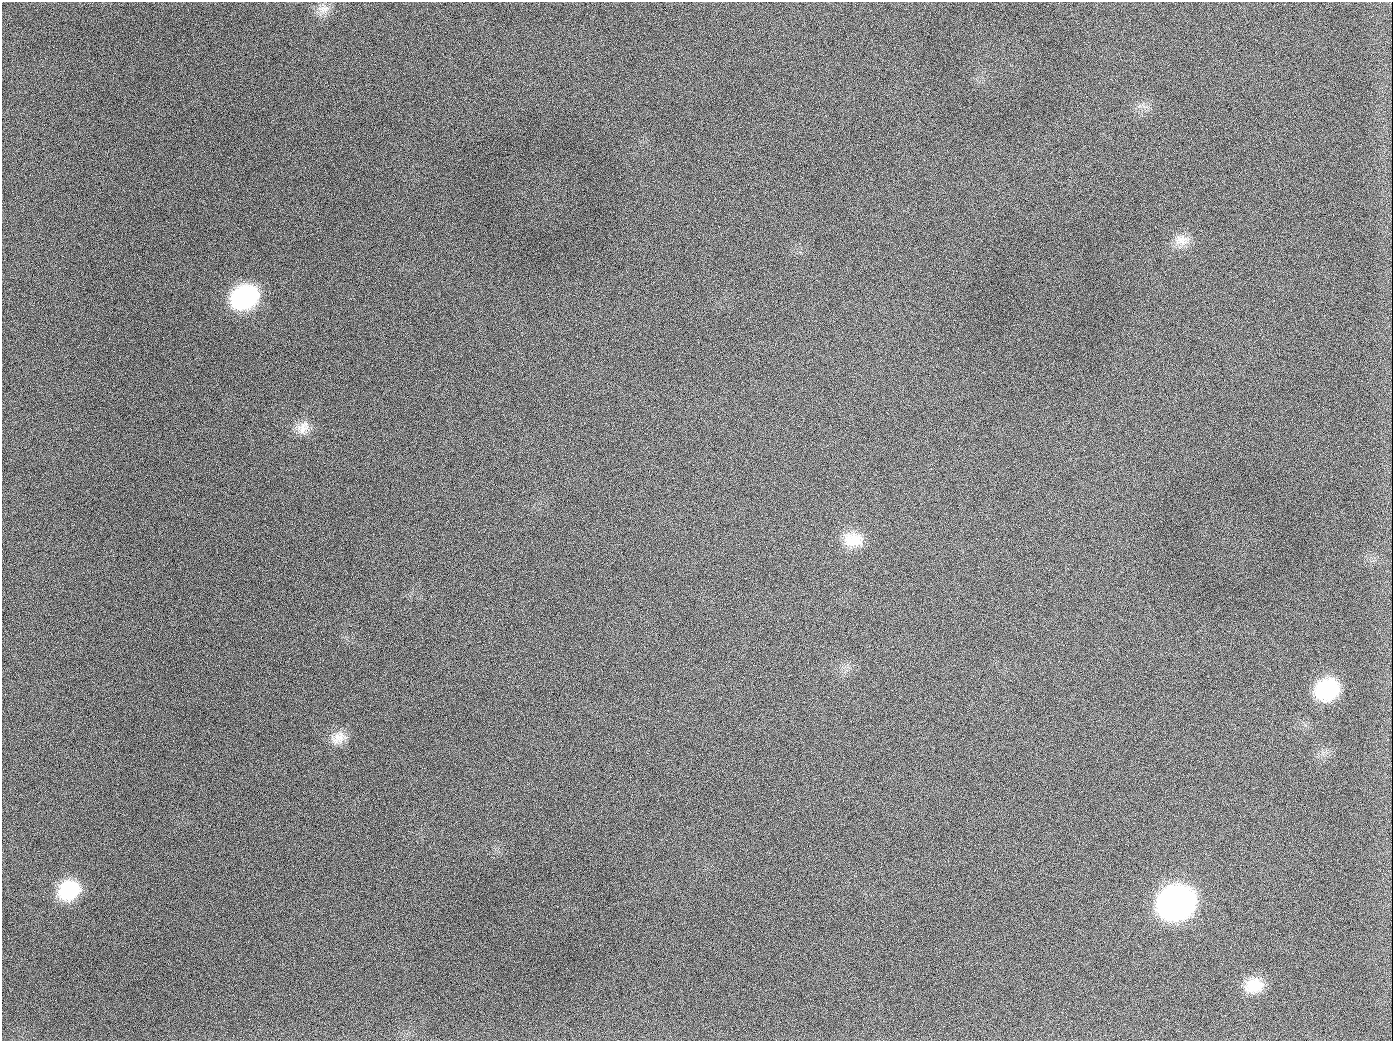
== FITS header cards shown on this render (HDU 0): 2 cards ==
NAXIS1  =                 1391
NAXIS2  =                 1039

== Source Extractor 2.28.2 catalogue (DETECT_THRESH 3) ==
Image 1391 x 1039 px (HDU 0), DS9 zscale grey, 1 PNG px = 1 image px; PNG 1395 x 1043 px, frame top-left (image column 1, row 1039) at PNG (2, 2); no overlay
Background 2010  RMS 82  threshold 245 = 3 sigma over >= 5 px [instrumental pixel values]
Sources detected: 14; all 14 listed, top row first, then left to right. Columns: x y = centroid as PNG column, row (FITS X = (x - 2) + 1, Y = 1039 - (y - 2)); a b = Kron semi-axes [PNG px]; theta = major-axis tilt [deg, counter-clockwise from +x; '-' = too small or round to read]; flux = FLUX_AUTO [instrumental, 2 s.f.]
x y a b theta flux
324 9 19 10 13 5.3e+04
189 126 2 2 - 5.9e+03
1181 240 21 15 -4 7.9e+04
245 297 25 20 27 6.9e+05
654 407 2 2 - 3.8e+03
303 427 21 14 45 7.4e+04
853 540 27 18 -5 1.4e+05
551 605 2 2 - 2.1e+03
1327 690 22 19 24 4.1e+05
339 738 22 15 29 7.6e+04
69 890 23 19 29 3.2e+05
1176 903 25 21 20 3.1e+06
1254 985 23 18 8 1.4e+05
944 1026 3 2 - 4.2e+03